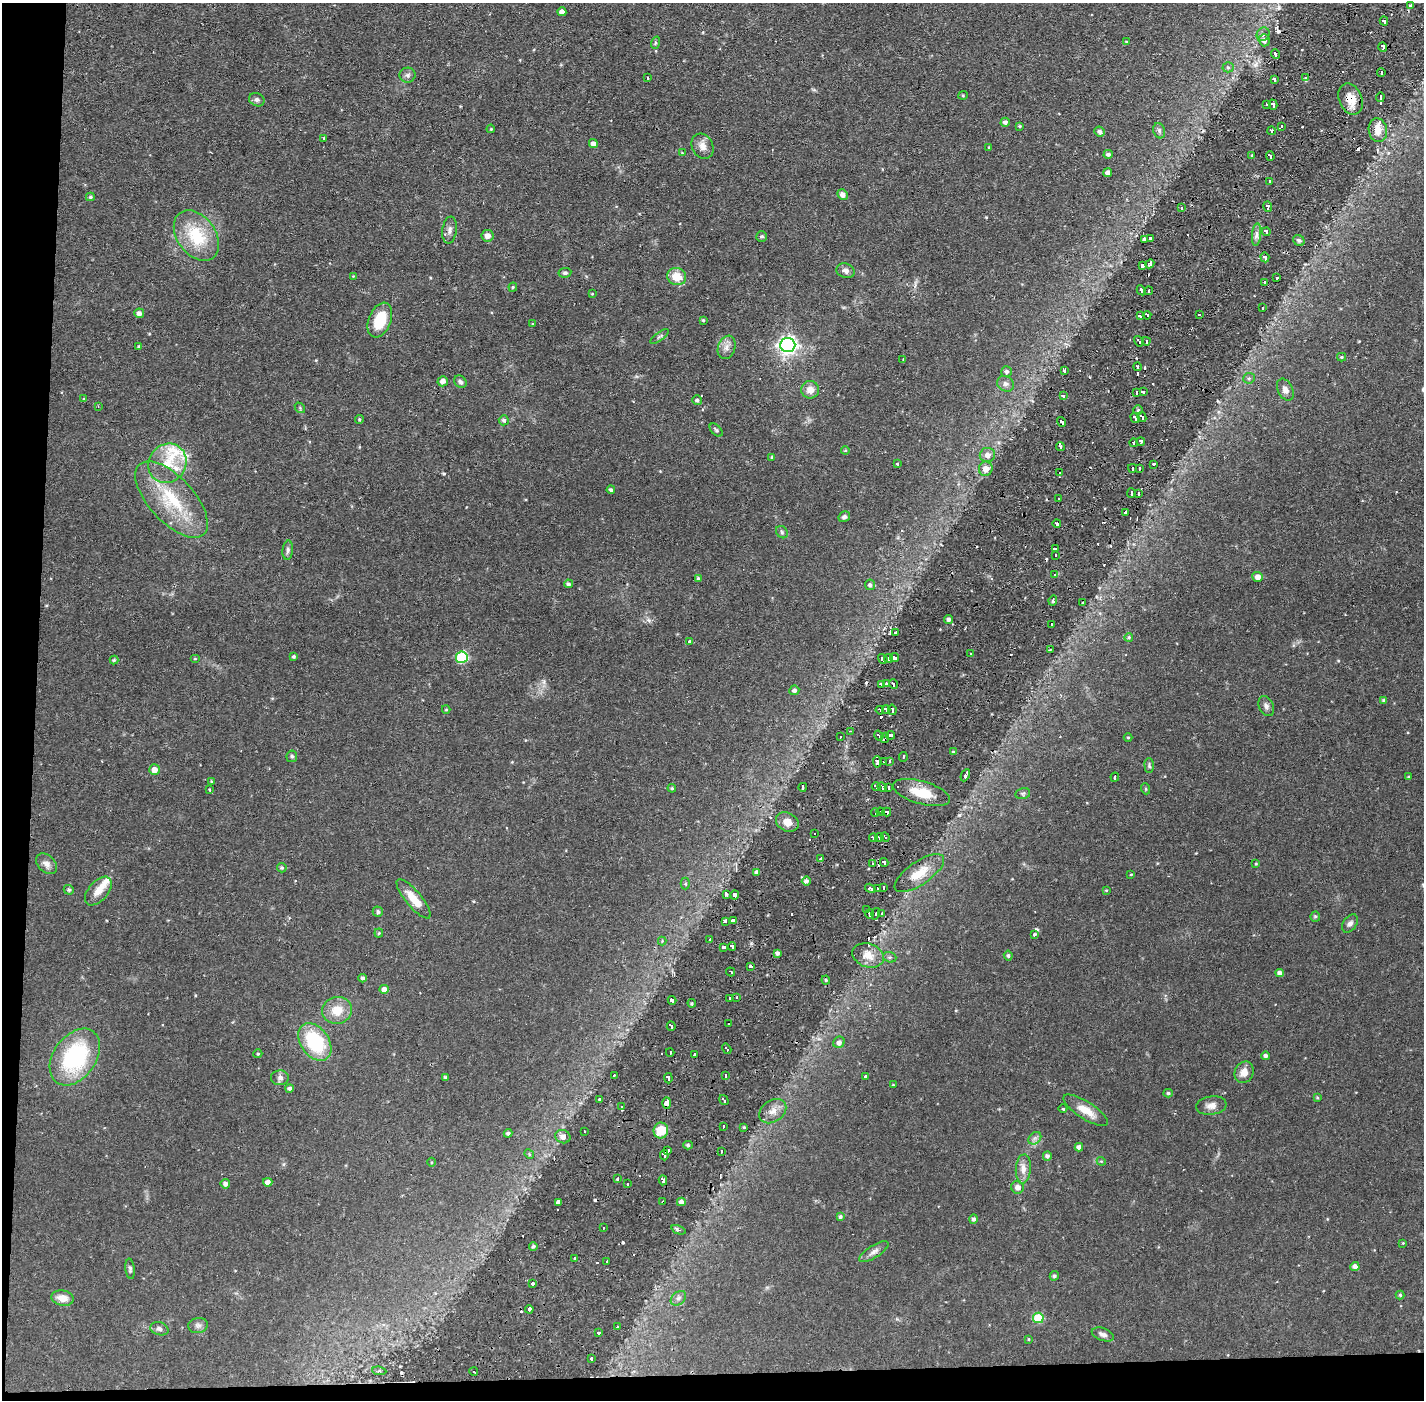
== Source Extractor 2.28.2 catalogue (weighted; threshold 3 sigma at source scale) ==
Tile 7 of 3 x 3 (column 1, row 3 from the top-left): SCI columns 1-1422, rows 53-1450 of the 4266 x 4299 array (HDU 1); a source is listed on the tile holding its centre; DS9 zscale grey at full resolution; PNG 1426 x 1402 px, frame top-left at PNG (2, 3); each listed source drawn as its Kron ellipse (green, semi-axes under 4 px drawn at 4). Shown black and unused: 4% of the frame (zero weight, under 2 of 3 exposures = <1% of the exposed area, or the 3 px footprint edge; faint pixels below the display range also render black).
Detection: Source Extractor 2.28.2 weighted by HDU 2 'WHT'; one run over the whole footprint, this tile lists its part. Background 0.0697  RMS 0.0066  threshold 0.0298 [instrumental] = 3 sigma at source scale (4.5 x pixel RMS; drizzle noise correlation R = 1.50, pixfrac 1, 0.05/0.05 arcsec/px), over >= 5 px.
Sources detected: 378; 45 cosmic-ray / hot-pixel residue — neither listed nor drawn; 6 inside a brighter listed object's ellipse — not listed separately; the other 327 listed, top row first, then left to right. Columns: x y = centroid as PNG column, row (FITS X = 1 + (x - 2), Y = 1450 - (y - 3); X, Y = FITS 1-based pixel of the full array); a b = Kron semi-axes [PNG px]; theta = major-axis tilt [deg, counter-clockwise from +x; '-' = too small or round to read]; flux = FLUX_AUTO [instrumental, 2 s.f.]
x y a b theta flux
1411 5 3 3 - 1.3
562 12 4 4 - 3.5
1384 21 4 3 - 7
1263 34 7 6 - 1.9
1264 40 6 5 - 2.1
1126 42 4 3 - 0.59
655 43 6 4 71 0.95
1383 47 5 3 - 6.8
1275 54 5 3 - 2.9
1228 67 5 5 - 1.2
1381 72 4 3 - 7.7
407 75 8 7 - 2
648 77 3 3 - 3
1306 77 4 3 - 2.6
1274 80 4 3 - 7.6
963 95 5 4 - 0.7
1380 97 5 3 - 5.7
1350 99 16 11 -67 11
257 100 8 6 -24 1.8
1266 104 3 3 - 3.3
1273 105 5 3 - 8.2
1005 122 4 4 - 2
1020 126 4 3 - 0.7
1281 126 3 3 - 2.8
491 129 4 3 - 0.61
1378 130 12 9 -80 6.8
1100 131 5 5 - 2
1159 131 8 5 -70 1.6
1272 131 4 3 - 4.4
324 138 3 3 - 0.89
593 144 4 4 - 3.7
702 146 13 10 -62 4.9
989 147 4 3 - 0.5
682 153 3 3 - 0.49
1108 154 4 4 - 1.8
1252 156 3 3 - 6.7
1270 156 5 3 - 7.9
1108 173 4 4 - 2.4
1269 182 4 3 - 4.6
843 195 5 5 - 3.5
90 197 4 3 - 1.1
1268 206 5 3 - 6.3
1181 208 3 2 - 1.9
450 230 13 7 83 3.1
1266 232 4 3 - 9.1
1256 235 11 4 86 2.6
196 236 28 19 -54 30
488 236 6 6 - 3.8
761 236 5 5 - 1.2
1144 239 4 3 - 1.2
1151 239 4 3 - 2.6
1299 240 6 5 - 1.3
1265 257 5 3 - 8.7
1150 264 5 4 - 6.2
1143 265 4 4 - 3.6
845 271 9 7 -17 2.9
565 273 6 4 8 1.3
353 276 3 3 - 0.41
677 277 9 8 - 12
1277 278 3 3 - 1.9
1264 283 4 2 - 2.8
513 287 4 4 - 0.75
1141 290 5 3 - 6.1
1149 291 4 3 - 4.6
592 294 4 3 - 0.51
1262 308 4 3 - 2.3
139 313 5 4 - 2.6
1199 314 3 3 - 3.5
1147 315 4 3 - 5.9
1140 316 4 3 - 8
380 320 18 11 68 20
703 320 3 3 - 0.8
532 324 4 3 - 0.58
659 336 11 4 35 1.3
1139 341 6 3 -58 4.4
1146 341 4 3 - 4.6
788 345 7 7 - 250
139 346 4 3 - 0.93
727 347 12 8 69 3.9
1342 357 4 4 - 0.82
903 359 3 2 - 0.5
1137 367 4 3 - 4.4
1064 370 4 3 - 1.8
1007 372 5 5 - 1.8
1249 378 6 5 - 1.1
443 381 5 5 - 3.2
460 382 7 5 -46 1.5
1005 384 9 7 -33 2.3
810 390 9 9 - 5.3
1285 390 11 7 -63 3.5
1136 392 4 3 - 6.8
1143 392 4 3 - 7.5
1063 396 4 3 - 4.8
84 399 4 3 - 0.58
697 400 5 5 - 1.6
98 406 3 2 - 0.44
300 408 6 4 -50 0.9
1138 410 4 4 - 1.1
1142 417 5 3 - 6.4
1135 418 5 3 - 7.9
359 419 4 4 - 0.96
504 420 5 5 - 1.7
1062 422 5 3 - 7.1
716 430 8 4 -46 1.3
1141 441 4 4 - 5.9
1134 443 4 3 - 5.1
1060 447 4 3 - 5.6
845 450 4 4 - 0.62
987 455 8 7 - 3.2
772 457 3 3 - 0.9
167 463 20 18 55 16
898 463 3 3 - 2.7
1154 464 3 3 - 4.4
1132 468 4 3 - 7.3
1139 468 4 3 - 6.4
986 469 7 7 - 5.1
1059 473 3 3 - 4.3
611 490 4 3 - 1.3
1131 493 5 3 - 4.5
1138 493 4 3 - 2.3
171 499 47 22 -47 40
1058 499 3 3 - 2.8
1125 512 3 3 - 3.6
844 517 6 5 - 2
1057 524 4 4 - 5.4
782 532 6 5 - 1.3
1055 549 4 3 - 7.9
288 550 9 5 84 1.7
1055 555 3 3 - 4.8
1054 575 3 3 - 3.7
1258 577 5 5 - 3.6
698 578 4 4 - 0.9
568 584 4 4 - 1.5
870 585 5 5 - 1.6
1053 600 5 3 - 6.1
1082 603 3 3 - 0.8
948 619 4 4 - 1.8
1051 625 4 3 - 3.9
896 633 4 4 - 1.5
1129 637 4 4 - 1.2
690 641 4 3 - 1.6
1050 650 3 2 - 0.7
970 653 3 3 - 1.8
294 656 3 3 - 0.95
462 657 6 6 - 57
894 658 5 3 - 4.7
195 659 5 3 - 0.52
883 659 5 4 - 2.7
888 659 4 4 - 3.8
114 660 4 4 - 0.91
887 684 4 4 - 5
893 684 5 3 - 6.8
881 685 4 3 - 4.6
794 690 5 5 - 1.9
1384 701 4 3 - 1.1
1266 706 10 7 -67 2.6
446 709 4 4 - 0.8
886 709 4 3 - 7.8
880 710 4 3 - 5.3
892 710 5 3 - 9.5
850 731 3 2 - 1.8
890 735 4 3 - 5.3
879 736 5 3 - 5.5
840 737 3 2 - 1.3
885 738 5 3 - 5.5
1128 738 4 3 - 0.59
953 752 3 3 - 0.75
292 756 6 5 - 1.4
903 757 5 3 - 2.8
890 761 4 3 - 4.8
877 762 6 3 -85 9.5
883 762 3 3 - 4.4
1149 766 7 4 -86 1.2
154 770 5 5 - 5.7
965 775 6 3 64 3.7
1409 776 4 3 - 0.7
1115 777 4 2 - 0.93
211 781 4 3 - 0.64
803 787 4 3 - 3
876 787 4 3 - 5.5
882 787 5 3 - 6.9
888 787 4 3 - 5.8
672 788 4 4 - 0.8
1146 789 5 3 - 0.67
210 790 3 2 - 0.83
921 792 29 11 -16 15
1023 793 7 5 12 1.2
881 812 4 3 - 4.7
887 812 4 3 - 6.4
875 813 4 3 - 4.2
787 822 12 9 -27 5.4
814 834 3 2 - 1.5
885 837 5 3 - 3.2
873 838 4 3 - 5.9
879 838 4 3 - 6.4
821 859 4 3 - 6.7
884 862 4 3 - 7.9
46 864 12 8 -45 3.9
872 864 4 3 - 6.3
1256 864 4 3 - 0.62
282 868 5 4 - 1.2
757 872 4 4 - 2.2
919 873 29 11 34 14
1131 874 3 3 - 0.57
806 881 4 4 - 2.1
685 884 6 4 90 1.1
870 888 6 4 -32 7.1
877 888 3 3 - 2.1
883 888 4 3 - 2.7
69 890 5 4 - 1.3
1106 890 4 3 - 0.61
98 891 17 9 49 6.6
726 894 4 3 - 1.1
735 895 4 3 - 2.5
414 899 24 8 -50 11
866 910 4 3 - 2.1
378 912 5 5 - 1.4
882 913 3 2 - 0.82
870 914 5 3 - 3.7
876 914 6 4 72 1.9
1315 916 5 5 - 1.2
725 921 4 4 - 4.4
733 921 4 4 - 6.4
1350 924 10 6 54 2.4
379 933 4 4 - 0.76
1034 934 4 3 - 1.3
710 940 3 3 - 1.9
662 941 4 4 - 0.6
724 947 4 3 - 7.8
732 947 4 3 - 7.1
777 953 4 4 - 1.8
868 955 16 11 -19 8
1008 956 5 4 - 1.3
890 957 7 5 -19 1.2
750 966 4 3 - 5.7
731 972 5 3 - 3.8
1280 973 4 4 - 2.8
363 978 4 4 - 1.6
826 980 4 4 - 0.73
384 989 4 4 - 5.2
737 997 3 2 - 3.4
729 998 4 3 - 5.6
672 1000 4 3 - 4.5
692 1003 4 4 - 0.9
337 1010 15 13 15 11
728 1024 4 3 - 4.8
671 1026 5 3 - 6.2
315 1042 21 14 -55 45
839 1042 6 5 - 2.7
727 1049 5 3 - 3.8
670 1052 4 2 - 3.9
258 1054 4 4 - 0.85
694 1054 3 3 - 6.7
1266 1056 4 4 - 1.7
75 1057 31 21 54 66
1244 1072 11 9 67 5.6
614 1075 3 3 - 1.2
725 1075 4 3 - 6.4
866 1076 3 3 - 3.3
445 1077 4 3 - 1.1
280 1078 9 7 2 2.5
668 1078 5 3 - 9.8
893 1085 3 2 - 0.48
289 1088 4 4 - 1.5
1168 1093 4 4 - 1
1317 1097 4 4 - 0.68
600 1099 3 3 - 2.2
724 1100 5 3 - 5.5
667 1103 5 4 - 9.4
1211 1106 15 9 7 4.6
622 1107 3 3 - 3.3
1063 1109 4 3 - 0.63
1086 1110 26 8 -33 9.4
773 1111 15 10 35 5.9
723 1126 4 3 - 3.3
744 1127 3 3 - 0.69
661 1130 8 7 - 13
584 1131 3 2 - 0.94
508 1133 4 4 - 1.5
563 1137 8 6 -22 3.1
1035 1138 7 5 44 1.8
688 1145 4 4 - 1.1
1079 1147 4 4 - 2.6
668 1151 4 3 - 7.4
721 1151 3 3 - 2.3
529 1154 5 4 - 0.77
664 1155 5 3 - 9.8
1047 1156 4 4 - 1.7
1101 1161 4 3 - 0.57
432 1162 4 3 - 0.62
1023 1169 14 7 86 4.9
618 1179 4 3 - 5.5
663 1180 5 3 - 12
268 1182 5 4 - 3.1
225 1184 4 4 - 2.1
627 1184 3 3 - 3
1018 1187 6 6 - 3.4
559 1202 4 4 - 3.4
663 1202 3 3 - 0.99
681 1202 4 4 - 2.7
840 1217 4 4 - 1.4
974 1219 5 4 - 1.7
603 1228 3 3 - 3
678 1230 7 4 -23 1.6
1403 1243 3 3 - 0.49
533 1246 4 4 - 1.2
874 1252 17 6 32 3.4
575 1258 3 3 - 3.4
607 1261 4 3 - 5.2
1355 1267 4 4 - 2.7
130 1269 10 4 -84 1.5
1054 1276 5 4 - 1.3
533 1284 4 3 - 6.6
1400 1295 4 4 - 0.93
63 1298 11 7 -11 6.5
678 1298 9 6 40 2.1
529 1309 4 3 - 9.4
1038 1318 5 5 - 25
198 1325 10 7 9 2.3
617 1327 3 3 - 1.6
159 1329 9 6 -16 2.1
599 1333 3 3 - 3.6
1103 1334 11 6 -19 2.5
1029 1339 4 3 - 0.55
591 1359 3 3 - 2.3
379 1371 7 4 -7 1.1
474 1372 4 3 - 3.9
Overlapping masked pixels (flux is a lower limit): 7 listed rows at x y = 1350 99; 1060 447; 885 738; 877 762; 671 1026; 667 1103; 663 1202
Unlisted compact peaks at least as high as the median listed source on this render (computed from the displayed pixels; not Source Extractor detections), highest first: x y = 959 815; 444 474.